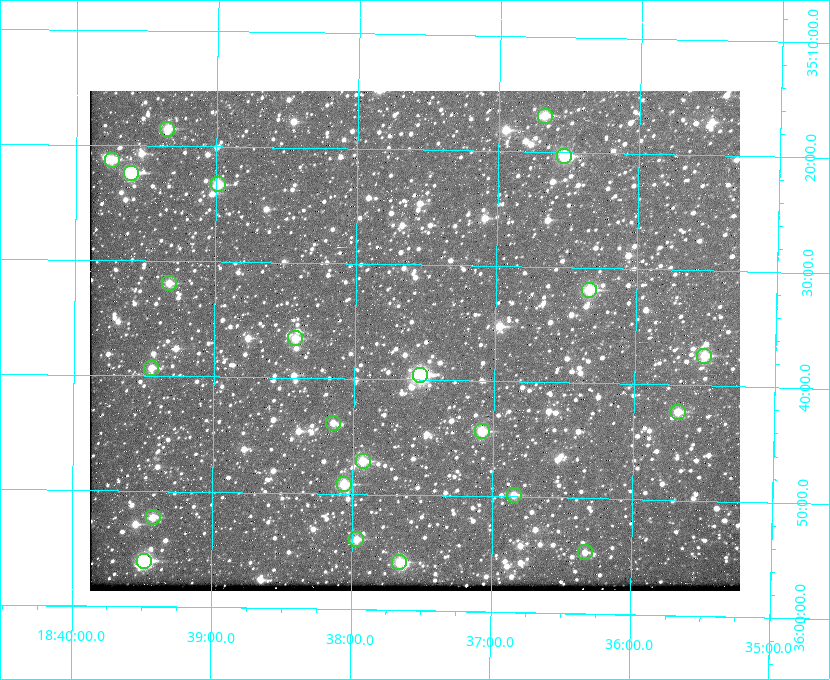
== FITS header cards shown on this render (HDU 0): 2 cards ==
NAXIS1  =                  650 / Width of table row in bytes
NAXIS2  =                  500 / Number of rows in table

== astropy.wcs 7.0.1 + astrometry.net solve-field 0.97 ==
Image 650 x 500 px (HDU 0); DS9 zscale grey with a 90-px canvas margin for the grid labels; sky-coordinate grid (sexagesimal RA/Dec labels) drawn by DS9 from the SOLVED WCS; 23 Tycho-2 reference stars matched to detected sources circled (green)
Header WCS: none
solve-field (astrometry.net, Tycho-2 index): SOLVED blind (the file carries no WCS)
Solved WCS: RA---TAN-SIP/DEC--TAN-SIP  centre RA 18:37:34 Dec +35:37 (279.39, +35.61 deg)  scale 5.22 arcsec/px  FOV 56.5' x 43.4'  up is +179 deg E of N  parity flipped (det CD > 0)
(file carries no celestial WCS; the grid is the blind solution)
Tycho-2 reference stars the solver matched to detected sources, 23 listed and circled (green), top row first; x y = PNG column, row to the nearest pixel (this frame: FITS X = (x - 90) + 1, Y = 500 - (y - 91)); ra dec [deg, ICRS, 3 dp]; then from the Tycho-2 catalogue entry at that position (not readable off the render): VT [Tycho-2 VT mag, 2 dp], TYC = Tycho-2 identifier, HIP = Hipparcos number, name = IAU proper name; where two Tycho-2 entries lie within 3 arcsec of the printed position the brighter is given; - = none
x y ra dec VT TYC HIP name
545 116 279.169 +35.281 10.53 2645-756-1 - -
167 129 279.838 +35.309 10.90 2645-842-1 - -
564 156 279.134 +35.339 9.91 2645-980-1 - -
112 160 279.936 +35.355 10.62 2645-481-1 - -
131 173 279.902 +35.373 9.13 2645-567-1 - -
218 184 279.747 +35.388 10.29 2645-648-1 - -
169 283 279.832 +35.532 10.61 2645-711-1 - -
589 290 279.085 +35.532 9.84 2645-710-1 - -
295 338 279.606 +35.610 10.50 2645-565-1 - -
704 356 278.877 +35.623 10.37 2632-1282-1 - -
151 368 279.862 +35.655 10.83 2649-120-1 - -
420 375 279.382 +35.660 8.88 2649-136-1 91311 -
678 412 278.922 +35.705 10.37 2636-96-1 - -
333 423 279.537 +35.731 11.00 2649-31-1 - -
482 431 279.271 +35.739 10.27 2649-22-1 - -
363 461 279.483 +35.786 9.96 2649-1276-1 - -
344 484 279.516 +35.819 10.07 2649-1464-1 - -
514 495 279.212 +35.831 10.99 2649-1529-1 - -
153 517 279.857 +35.871 10.88 2649-1588-1 - -
356 539 279.492 +35.899 10.86 2649-1492-1 - -
585 552 279.083 +35.912 11.42 2649-1448-1 - -
144 561 279.871 +35.934 9.15 2649-1364-1 91485 -
399 562 279.414 +35.931 10.32 2649-1381-1 - -